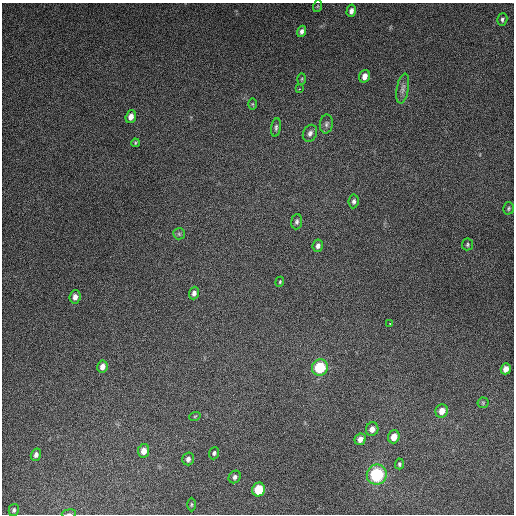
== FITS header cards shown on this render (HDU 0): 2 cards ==
NAXIS1  =                  512
NAXIS2  =                  512

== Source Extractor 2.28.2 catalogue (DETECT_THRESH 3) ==
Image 512 x 512 px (HDU 0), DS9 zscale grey, 1 PNG px = 1 image px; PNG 516 x 516 px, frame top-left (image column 1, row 512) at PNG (2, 3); each listed source drawn as its Kron ellipse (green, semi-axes under 4 px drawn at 4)
Background 5250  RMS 320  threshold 961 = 3 sigma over >= 5 px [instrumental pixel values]
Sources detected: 44; all 44 listed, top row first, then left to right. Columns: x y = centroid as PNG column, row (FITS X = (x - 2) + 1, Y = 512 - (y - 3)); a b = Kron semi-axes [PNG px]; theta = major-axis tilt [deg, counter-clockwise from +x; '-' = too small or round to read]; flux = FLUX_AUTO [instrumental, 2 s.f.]
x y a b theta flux
318 6 6 4 71 2.1e+04
351 11 6 4 75 8.7e+04
502 19 6 5 - 4.8e+04
302 31 6 4 71 7.1e+04
365 76 6 5 - 1.3e+05
302 79 6 4 88 2.5e+04
299 89 2 2 - 1.5e+04
403 89 15 6 80 1.0e+05
252 104 6 4 -89 2.2e+04
131 117 6 5 - 1.5e+05
326 124 9 6 82 6.7e+04
276 127 9 4 81 5.0e+04
310 133 9 6 62 7.7e+04
135 143 4 4 - 2.6e+04
354 201 7 5 83 6.1e+04
508 208 6 5 - 3.6e+04
297 222 8 5 83 5.1e+04
179 234 6 5 - 4.1e+04
467 244 6 5 - 3.5e+04
318 246 6 5 - 7.1e+04
280 282 5 4 - 2.5e+04
194 293 6 5 - 7.7e+04
75 297 6 5 - 1.1e+05
390 323 2 2 - 1.8e+04
102 367 6 5 - 1.3e+05
320 367 8 8 - 1.1e+06
506 369 5 5 - 1.5e+05
483 403 5 5 - 2.9e+04
442 411 7 6 - 1.9e+05
195 416 6 3 19 2.1e+04
372 429 7 6 - 1.3e+05
394 437 6 5 - 2.2e+05
360 439 6 5 - 1.2e+05
144 451 7 5 80 1.7e+05
214 453 6 5 - 4.3e+04
36 455 6 5 - 7.3e+04
188 459 6 5 - 7.1e+04
399 464 5 4 - 3.7e+04
377 475 10 10 - 1.6e+06
235 477 7 5 52 6.1e+04
259 490 7 6 - 6.7e+05
191 504 7 3 90 2.5e+04
14 510 6 5 - 4.2e+04
69 514 7 3 7 2.8e+04
At the frame edge (FLAGS 8, measured only in part): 1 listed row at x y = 69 514